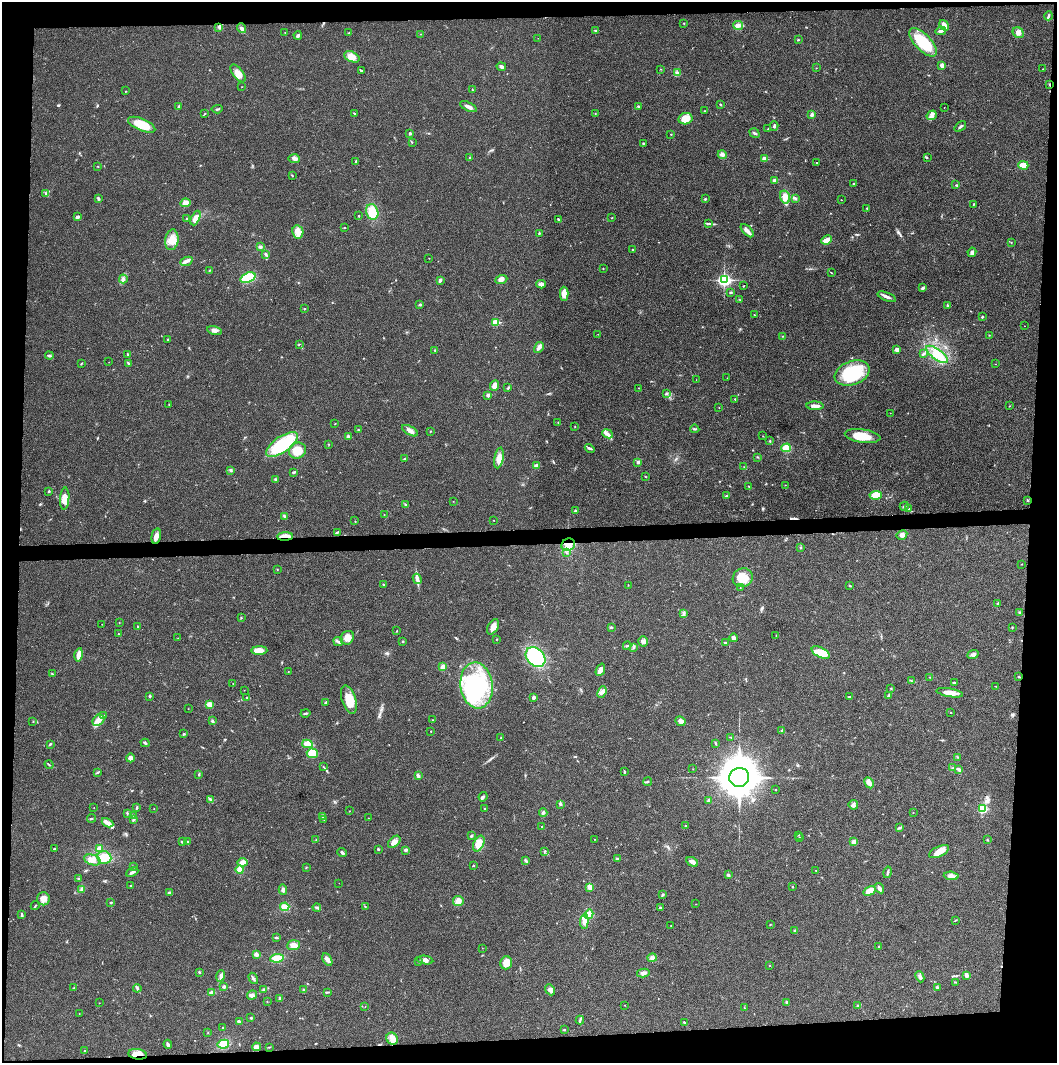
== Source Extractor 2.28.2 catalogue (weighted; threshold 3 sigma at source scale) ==
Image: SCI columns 4-4220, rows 2-4243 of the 4221 x 4243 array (HDU 1 of 3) = the unmasked area's bounding box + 8 px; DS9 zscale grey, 4 x 4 block average (1 PNG px = mean of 4 x 4 image px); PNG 1059 x 1065 px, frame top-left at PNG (2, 2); each listed source drawn as its Kron ellipse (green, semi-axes under 4 px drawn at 4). Shown black and unused: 9% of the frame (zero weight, under 3 of 4 exposures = <1% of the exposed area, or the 3 px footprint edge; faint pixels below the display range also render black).
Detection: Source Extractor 2.28.2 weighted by HDU 2 'WHT'. Background 0.0194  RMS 0.0041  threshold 0.0185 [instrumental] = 3 sigma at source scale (4.5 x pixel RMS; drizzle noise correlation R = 1.50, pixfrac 1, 0.05/0.05 arcsec/px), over >= 5 px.
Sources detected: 450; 2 inside a brighter object's white glare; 5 cosmic-ray / hot-pixel residue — neither listed nor drawn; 2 coinciding with a brighter row at this scale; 15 inside a brighter listed object's ellipse — not listed separately; the other 426 listed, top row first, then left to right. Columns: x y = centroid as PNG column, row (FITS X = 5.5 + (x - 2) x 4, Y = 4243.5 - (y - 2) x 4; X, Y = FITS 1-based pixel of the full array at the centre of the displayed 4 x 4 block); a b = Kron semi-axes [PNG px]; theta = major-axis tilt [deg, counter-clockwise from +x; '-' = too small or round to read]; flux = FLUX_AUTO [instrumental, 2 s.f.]
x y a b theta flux
1049 16 4 3 - 3.4
684 23 2 2 - 1.2
738 25 5 4 - 8
944 25 6 4 -58 17
219 27 4 2 - 3
242 28 5 3 - 6.3
596 30 2 2 - 1.3
941 31 5 3 - 5.5
285 33 2 2 - 1.2
348 33 2 2 - 0.8
1018 33 6 5 - 12
420 34 2 2 - 0.93
298 35 4 3 - 4.4
538 38 2 2 - 0.59
798 40 2 2 - 1.6
923 42 18 8 -46 100
352 57 8 5 -25 20
942 65 2 2 - 29
501 67 4 3 - 5.3
816 68 2 2 - 0.77
661 69 2 2 - 0.81
1043 69 2 2 - 0.67
361 70 3 2 - 2.3
238 73 10 5 -52 19
677 73 3 3 - 4.3
1050 84 3 2 - 1.8
242 87 2 2 - 0.61
472 90 3 2 - 1.4
126 91 2 2 - 1
720 104 2 2 - 1.5
179 106 4 2 - 3.6
638 106 2 2 - 1.4
468 107 9 3 -26 11
944 107 2 2 - 0.53
217 109 5 2 - 3.1
705 111 3 2 - 1.5
354 113 2 2 - 1.3
595 113 2 2 - 0.93
204 114 3 2 - 1.3
812 114 4 3 - 5
932 115 5 4 - 9.1
685 119 7 5 13 32
142 125 14 6 -23 58
774 126 4 2 - 4.2
960 126 6 2 39 4.2
768 129 2 2 - 0.94
410 133 3 2 - 2.6
754 133 6 2 -33 3.6
671 134 3 2 - 1
412 142 2 2 - 0.98
643 143 3 2 - 1.9
722 155 4 4 - 7.1
470 158 3 2 - 2.1
927 158 2 2 - 1.5
294 159 6 4 -2 7.9
764 159 2 2 - 30
356 161 3 2 - 2
816 163 2 2 - 0.9
1023 165 5 3 - 32
98 166 2 2 - 1
292 175 3 2 - 1.4
774 180 3 3 - 4.4
853 184 2 2 - 1.7
956 185 2 2 - 1.3
45 193 4 2 - 3.7
785 197 6 5 - 18
98 199 4 2 - 3.2
705 199 3 2 - 2
796 199 3 2 - 2.1
841 200 2 2 - 0.83
185 203 5 4 - 12
973 204 2 2 - 1.6
867 208 2 2 - 1.1
372 212 8 6 -75 46
359 216 2 2 - 0.83
77 217 4 3 - 4.6
612 217 2 2 - 0.92
196 218 8 4 65 18
187 219 2 2 - 8.4
558 219 2 2 - 4.5
709 223 2 2 - 1.6
344 228 3 2 - 1.3
747 231 8 4 -46 11
298 232 6 5 - 15
539 233 4 2 - 2.5
172 240 10 6 81 25
826 240 6 3 24 19
1011 242 2 2 - 1.1
260 247 3 3 - 4.6
632 250 2 2 - 1.3
972 252 4 3 - 6.2
266 255 3 2 - 2.4
429 258 2 2 - 0.76
186 261 6 3 23 7.6
603 268 2 2 - 0.89
210 270 3 2 - 1.6
831 273 3 2 - 1.6
248 278 8 5 22 74
123 279 4 3 - 4.8
501 279 6 4 22 12
440 280 3 2 - 6.5
724 280 3 2 - 510
541 284 5 3 - 11
744 286 2 2 - 0.83
923 288 2 2 - 5.1
731 292 3 2 - 2.2
564 294 7 4 -89 27
887 297 10 2 -21 9.2
740 300 2 2 - 1.2
420 304 3 2 - 3.5
947 306 3 2 - 2
304 309 2 2 - 3.1
754 315 2 2 - 0.77
982 317 3 2 - 2.7
496 322 2 2 - 89
1025 326 2 2 - 0.42
214 330 8 4 -12 9.5
598 334 2 2 - 0.77
989 335 2 2 - 0.95
782 336 2 2 - 1.1
168 339 2 2 - 3.1
299 344 2 2 - 1.1
539 347 6 3 59 8.6
435 350 2 2 - 3
897 350 4 3 - 11
127 354 2 2 - 1.6
923 354 4 2 - 2.9
937 354 13 5 -36 27
49 355 4 2 - 3.7
109 362 2 2 - 0.68
81 363 3 2 - 1.9
128 363 4 2 - 2.6
995 364 2 2 - 0.52
852 373 18 11 20 140
727 378 2 2 - 0.61
696 380 2 2 - 0.45
495 385 5 4 - 16
508 388 3 2 - 2.4
639 388 2 2 - 0.84
666 393 3 2 - 3.4
488 395 3 2 - 5.8
735 399 2 2 - 1.7
169 404 2 2 - 1.6
815 406 8 4 -2 11
1009 406 2 2 - 1.1
719 408 2 2 - 0.96
890 413 2 2 - 0.53
558 422 2 2 - 1.3
335 424 2 2 - 0.9
575 426 2 2 - 1.2
695 429 4 2 - 2.5
358 430 2 2 - 1.5
410 431 9 3 -29 13
430 431 2 2 - 1.4
607 434 6 4 -24 9.5
349 436 3 3 - 4.2
763 436 2 2 - 0.74
863 436 18 6 -8 46
770 441 2 2 - 0.83
282 444 18 8 34 120
329 444 2 2 - 0.91
590 448 5 2 - 3.7
786 448 5 3 - 25
297 451 9 8 - 41
757 457 3 2 - 1.6
499 458 10 4 80 21
405 459 4 2 - 2.8
638 462 3 3 - 4.7
536 466 2 2 - 32
744 467 3 2 - 0.99
231 470 4 2 - 3.2
294 472 4 2 - 2.6
645 477 2 2 - 1.3
275 480 3 2 - 3.6
785 485 2 2 - 0.97
748 486 2 2 - 0.99
49 491 2 2 - 2.6
876 495 6 4 7 28
726 496 3 2 - 1.7
65 499 11 4 85 26
1027 500 2 2 - 1.6
453 501 2 2 - 0.56
406 504 4 2 - 2.7
904 506 4 2 - 3.2
909 509 3 2 - 1.5
575 511 2 2 - 8.7
384 514 2 2 - 0.88
284 516 3 2 - 3.7
493 520 2 2 - 0.89
355 521 2 2 - 0.9
337 532 4 2 - 2.3
902 535 5 4 - 10
156 536 8 4 76 14
285 536 8 2 2 29
568 545 7 6 - 22
801 548 3 2 - 1.8
566 553 2 2 - 0.98
1021 564 2 2 - 0.78
277 570 2 2 - 0.94
743 578 10 9 - 41
417 579 5 4 - 7.9
384 585 3 2 - 1.5
628 585 2 2 - 1
849 586 2 2 - 2.6
740 588 2 2 - 0.57
998 603 3 2 - 2.1
1019 612 2 2 - 2.3
684 614 3 2 - 3.2
241 618 3 2 - 1.1
119 623 2 2 - 0.75
102 624 2 2 - 0.85
138 626 2 2 - 2
493 627 8 5 59 15
611 627 3 2 - 2.1
1012 627 3 2 - 1.3
397 631 2 2 - 0.87
119 634 2 2 - 1.6
776 635 2 2 - 0.83
178 638 2 2 - 0.5
347 638 7 6 - 17
733 638 4 4 - 5
496 639 2 2 - 1.2
338 641 5 2 - 3.7
403 641 2 2 - 1.4
643 641 5 4 - 7.7
725 643 3 2 - 4
627 646 4 2 - 2.6
634 647 3 2 - 1.6
259 650 8 3 2 21
821 653 10 5 -28 44
79 655 6 3 78 20
973 655 6 3 22 7.1
536 657 11 8 -47 190
443 667 4 2 - 20
600 670 6 4 68 11
288 671 2 2 - 0.78
52 674 3 2 - 1.7
930 677 2 2 - 1.6
1018 677 2 2 - 5
911 681 2 2 - 1.2
233 683 2 2 - 0.64
954 683 3 2 - 3.8
477 685 23 16 -83 270
995 686 2 2 - 0.98
891 688 2 2 - 1.5
244 690 2 2 - 0.63
602 692 6 3 68 5.8
950 693 13 4 -10 22
889 695 4 2 - 4
150 696 2 2 - 3.8
247 697 3 2 - 1.4
533 697 3 3 - 4.7
849 697 3 2 - 1.4
349 699 14 7 -72 38
326 702 4 3 - 2.6
210 704 3 3 - 20
188 709 2 2 - 0.57
305 713 5 2 - 2.8
951 713 2 2 - 1.1
104 716 3 2 - 1.5
98 720 6 5 - 13
432 720 2 2 - 0.71
212 721 3 3 - 3
680 721 5 4 - 12
33 722 2 2 - 0.86
431 731 2 2 - 0.99
781 731 2 2 - 1.7
184 734 3 2 - 2.2
731 737 3 2 - 1.3
501 738 2 2 - 1.5
145 743 4 2 - 2.9
50 744 3 2 - 2.5
307 744 5 4 - 25
716 744 2 2 - 1.9
312 753 5 5 - 31
958 757 2 2 - 0.94
130 758 4 3 - 8.9
49 765 4 2 - 2.2
324 767 3 2 - 1.2
953 768 2 2 - 0.94
693 769 2 2 - 0.65
958 769 3 2 - 5.4
624 771 3 2 - 1.9
98 772 3 2 - 2.3
199 774 3 2 - 2.3
418 776 4 2 - 7.3
739 777 10 9 - 6000
647 782 4 2 - 3.1
869 783 6 3 -61 20
775 790 2 2 - 1
483 797 5 2 - 3.2
210 800 4 2 - 3.6
709 801 3 3 - 4.8
561 804 3 2 - 2.4
853 805 5 5 - 7.3
94 807 2 2 - 0.55
137 807 4 2 - 2.3
154 809 2 2 - 0.74
485 809 2 2 - 1.3
982 809 3 3 - 62
349 811 2 2 - 0.69
543 812 4 3 - 4.1
913 812 2 2 - 0.72
127 814 4 2 - 2
134 815 4 2 - 1.3
322 816 2 2 - 1.9
92 818 4 2 - 2.2
368 818 2 2 - 0.61
133 819 4 2 - 2.7
324 819 2 2 - 1
108 823 6 4 -27 9.5
685 825 2 2 - 0.9
542 827 2 2 - 1.7
899 828 4 2 - 2.7
798 835 2 2 - 0.69
471 836 3 2 - 3.3
799 837 2 2 - 0.87
595 839 2 2 - 0.77
316 840 2 2 - 0.8
987 840 2 2 - 1.5
182 842 3 2 - 2.6
188 842 3 2 - 4.6
394 842 7 5 42 14
854 842 4 3 - 7.6
479 844 8 5 64 18
99 848 3 3 - 9.5
54 849 2 2 - 2
378 849 3 2 - 2.3
406 850 4 3 - 3.7
544 851 3 2 - 2.2
939 852 11 5 26 20
342 853 5 2 - 4.4
104 858 7 6 - 32
617 859 3 2 - 2.6
92 860 8 5 -19 15
526 861 3 2 - 2.3
242 862 5 3 - 14
692 862 6 3 -29 9.2
473 865 2 2 - 1.8
133 866 2 2 - 1.2
306 867 2 2 - 1.1
240 869 4 4 - 13
816 870 2 2 - 0.91
132 872 6 2 26 5
888 872 6 2 76 4.3
728 875 3 2 - 4.7
951 876 7 4 -5 11
78 879 3 2 - 1.1
339 883 2 2 - 0.5
131 886 3 2 - 1.7
792 886 2 2 - 1.2
590 887 4 3 - 14
879 888 5 2 - 11
81 889 3 2 - 2.2
283 889 5 2 - 5.8
869 891 6 2 33 33
169 893 3 2 - 7.4
662 894 3 2 - 3.6
43 899 6 6 - 14
458 901 5 5 - 12
111 903 2 2 - 1.3
696 904 2 2 - 0.58
35 906 4 2 - 2.4
285 907 4 4 - 26
365 907 2 2 - 1.3
317 908 4 3 - 4.1
660 908 3 2 - 3.5
589 914 5 4 - 31
22 915 3 2 - 3.4
956 920 3 2 - 1.3
584 921 7 4 86 16
770 924 2 2 - 0.65
671 926 2 2 - 1.1
795 930 2 2 - 2.5
276 938 3 2 - 2.8
294 945 6 5 - 17
879 947 2 2 - 2.1
482 948 2 2 - 0.62
256 954 3 2 - 11
277 958 7 4 6 28
652 958 5 4 - 7.5
327 960 7 4 -60 9.6
425 960 8 3 -9 8.5
419 961 2 2 - 1.2
506 963 6 5 - 30
769 966 2 2 - 0.95
199 972 2 2 - 2.2
643 973 6 3 13 7.4
966 975 4 3 - 9.1
221 976 6 3 73 8.4
920 977 6 3 -66 6.9
253 978 6 2 -59 4.4
955 982 3 2 - 1.4
224 986 3 2 - 5.1
937 987 3 2 - 2.5
73 988 2 2 - 1
137 988 4 2 - 3.4
264 990 3 2 - 2.6
304 990 3 2 - 3.7
550 990 6 4 -50 8.6
212 992 3 2 - 7.2
328 992 3 2 - 2.2
252 995 5 4 - 7.8
280 998 4 2 - 3.1
267 1002 2 2 - 0.73
786 1002 3 2 - 2.5
99 1003 2 2 - 0.6
624 1005 2 2 - 1.1
365 1006 2 2 - 0.72
858 1006 3 2 - 1.9
744 1008 2 2 - 0.59
79 1014 2 2 - 0.72
251 1018 2 2 - 2.9
580 1020 4 2 - 2.9
239 1022 4 3 - 5.2
684 1022 3 2 - 1.9
223 1028 2 2 - 1.1
564 1030 2 2 - 4.8
208 1032 2 2 - 0.64
392 1039 6 5 - 14
168 1044 5 2 - 6.5
223 1044 6 4 11 30
257 1047 4 4 - 13
269 1047 3 2 - 1.9
85 1051 2 2 - 1.1
137 1054 9 5 -9 23
Overlapping masked pixels (flux is a lower limit): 4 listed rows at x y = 1050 84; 285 536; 568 545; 137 1054
Diffuse or blended objects may show on this block-average render without a row.